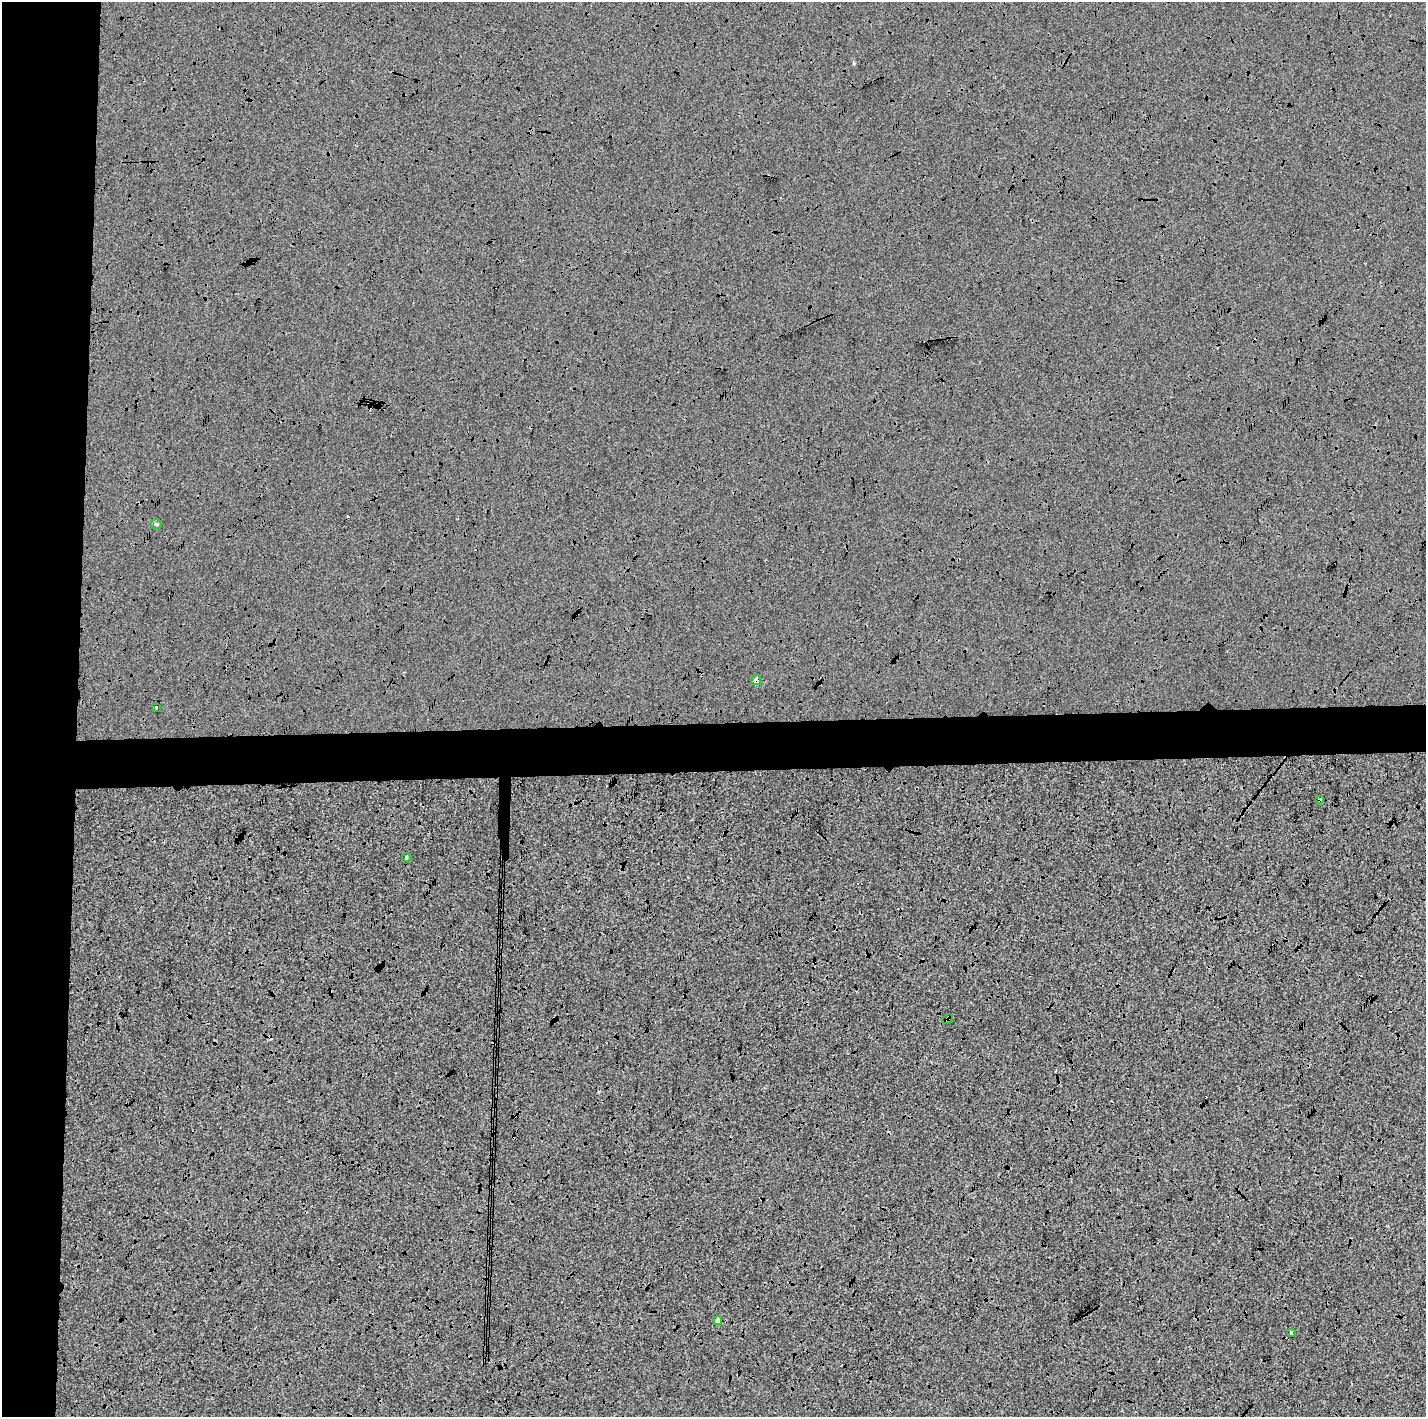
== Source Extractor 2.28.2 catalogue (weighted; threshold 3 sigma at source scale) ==
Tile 4 of 3 x 3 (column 1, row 2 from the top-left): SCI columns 13-1436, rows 1562-2976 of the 4284 x 4538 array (HDU 1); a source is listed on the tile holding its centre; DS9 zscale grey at full resolution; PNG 1428 x 1419 px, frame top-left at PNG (2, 2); each listed source drawn as its Kron ellipse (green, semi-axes under 4 px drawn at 4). Shown black and unused: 10% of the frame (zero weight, under 3 of 4 exposures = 2% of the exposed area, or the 3 px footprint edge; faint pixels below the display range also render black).
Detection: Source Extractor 2.28.2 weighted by HDU 2 'WHT'; one run over the whole footprint, this tile lists its part. Background -0.00124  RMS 0.0065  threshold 0.0293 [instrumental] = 3 sigma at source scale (4.5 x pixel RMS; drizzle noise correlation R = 1.50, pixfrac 1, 0.0396/0.0396 arcsec/px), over >= 5 px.
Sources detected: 15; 7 cosmic-ray / hot-pixel residue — neither listed nor drawn; the other 8 listed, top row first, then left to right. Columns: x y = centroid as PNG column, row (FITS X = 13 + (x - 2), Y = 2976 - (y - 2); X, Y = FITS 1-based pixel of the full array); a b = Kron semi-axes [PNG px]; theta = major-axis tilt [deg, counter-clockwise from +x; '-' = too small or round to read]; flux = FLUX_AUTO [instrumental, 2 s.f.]
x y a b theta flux
156 524 6 5 - 1.1
756 680 5 5 - 2.4
156 707 3 2 - 0.66
1319 800 4 3 - 1.3
406 858 4 3 - 6.1
947 1019 6 3 28 0.87
718 1321 4 4 - 4.8
1291 1332 4 3 - 1
Overlapping masked pixels (flux is a lower limit): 3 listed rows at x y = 756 680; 1319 800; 947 1019